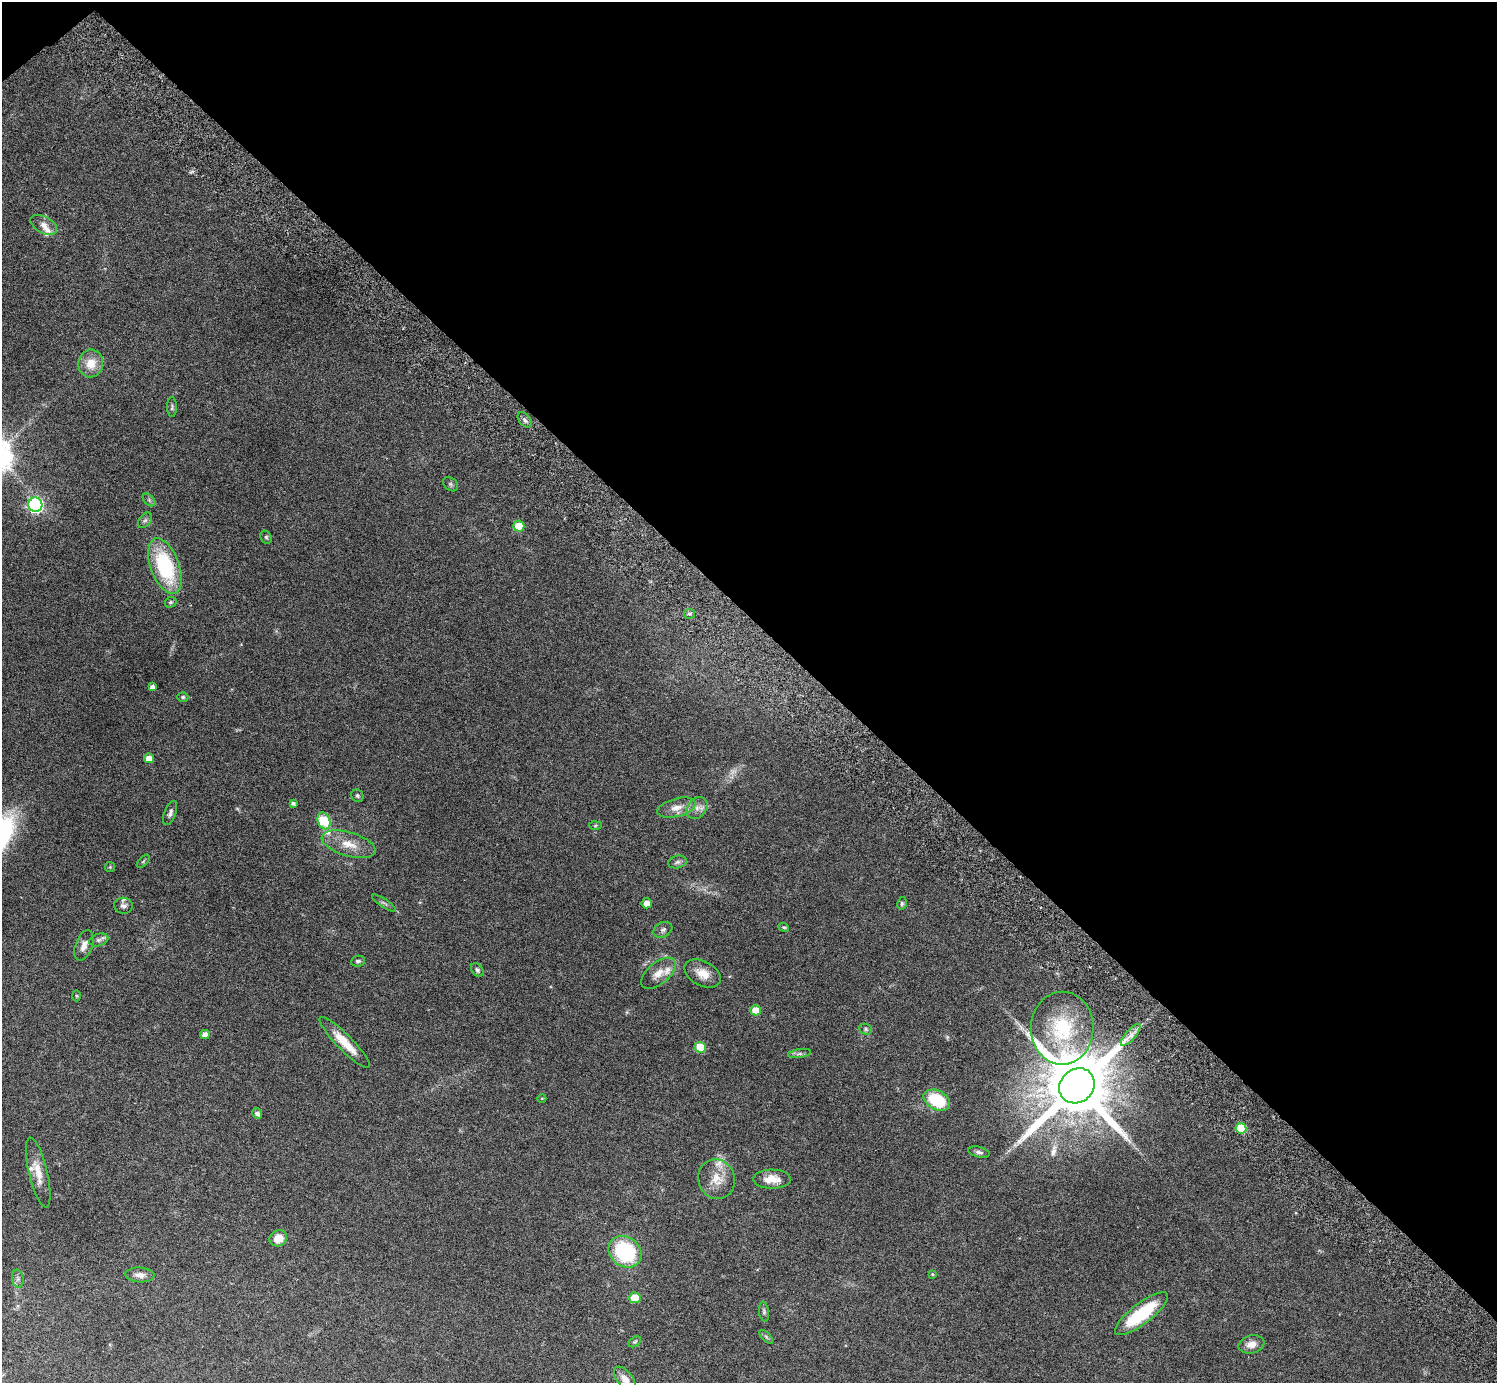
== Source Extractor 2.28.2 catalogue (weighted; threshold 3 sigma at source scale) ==
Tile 3 of 4 x 4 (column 3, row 1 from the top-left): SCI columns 3036-4530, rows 4343-5723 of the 6029 x 6026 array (HDU 1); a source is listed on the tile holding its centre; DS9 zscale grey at full resolution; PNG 1499 x 1385 px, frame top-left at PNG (2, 2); each listed source drawn as its Kron ellipse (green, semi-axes under 4 px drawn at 4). Shown black and unused: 45% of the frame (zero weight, under 3 of 6 exposures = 3% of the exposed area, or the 3 px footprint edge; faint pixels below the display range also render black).
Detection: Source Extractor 2.28.2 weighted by HDU 2 'WHT'; one run over the whole footprint, this tile lists its part. Background 0.0569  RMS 0.0044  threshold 0.0178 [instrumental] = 3 sigma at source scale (4.09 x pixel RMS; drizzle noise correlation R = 1.36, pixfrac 0.8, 0.05/0.05 arcsec/px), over >= 5 px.
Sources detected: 77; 1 too faint to see at this stretch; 1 long thin detection or spike segment (spike, bleed or trail) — neither listed nor drawn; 6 inside a brighter listed object's ellipse — not listed separately; the other 69 listed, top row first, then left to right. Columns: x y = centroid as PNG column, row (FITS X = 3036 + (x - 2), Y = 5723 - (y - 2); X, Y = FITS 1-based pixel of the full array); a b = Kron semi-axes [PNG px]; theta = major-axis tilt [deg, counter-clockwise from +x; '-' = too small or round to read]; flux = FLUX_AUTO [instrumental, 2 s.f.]
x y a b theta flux
44 225 14 8 -30 2.6
91 363 14 12 81 6.2
172 407 10 5 89 0.83
525 420 9 5 -49 1.1
451 484 8 6 -42 0.81
149 500 7 4 -46 0.76
35 505 7 7 - 80
145 520 9 5 53 1
519 526 5 5 - 9.2
266 537 6 5 - 0.62
165 566 29 14 -70 33
171 602 6 5 - 0.64
689 614 5 5 - 0.79
152 687 4 4 - 1.5
183 697 5 4 - 0.62
149 758 5 5 - 4
357 796 6 6 - 0.77
293 803 4 3 - 1
676 808 19 9 15 4.2
697 808 12 9 48 2.6
170 813 12 5 69 1.4
324 821 9 6 -69 27
595 825 6 4 2 0.6
349 844 28 12 -17 7.3
143 861 8 3 45 0.53
677 862 9 6 13 1.2
110 867 5 5 - 0.44
384 903 14 3 -33 0.84
647 903 5 5 - 3
902 903 6 4 78 0.7
123 906 9 8 - 1.3
784 927 5 4 - 0.54
663 930 10 7 30 1.3
99 940 10 6 17 1.3
84 945 16 8 70 2.9
358 961 7 5 8 0.97
477 970 7 5 -50 0.92
658 973 20 11 40 4.4
702 973 19 12 -29 5.4
76 996 5 3 - 0.4
755 1010 5 5 - 6.5
1062 1028 36 31 90 27
866 1029 6 5 - 0.65
205 1034 5 4 - 2.5
1131 1035 14 5 49 2.4
345 1043 35 8 -46 8.3
700 1047 5 5 - 11
799 1054 12 4 9 1.1
1077 1086 19 16 42 4900
542 1098 4 3 - 0.28
937 1100 14 9 -28 20
257 1113 5 5 - 1.4
1241 1128 5 5 - 12
979 1152 11 5 -13 1.2
38 1173 36 9 -77 6.1
717 1179 20 18 -68 6.9
772 1179 19 9 0 5
278 1238 9 8 - 4.9
625 1252 17 14 -39 39
932 1274 3 3 - 0.32
140 1275 14 7 -4 2.3
18 1279 9 5 -83 1.2
635 1298 5 5 - 6.4
764 1312 10 5 -82 0.87
1142 1314 32 10 37 22
766 1337 9 3 -45 0.68
635 1342 7 4 38 0.57
1251 1344 13 9 13 2.9
625 1379 15 7 -51 3.4
Isophote crosses this tile's border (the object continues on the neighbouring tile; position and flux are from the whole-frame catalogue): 1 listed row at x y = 625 1379